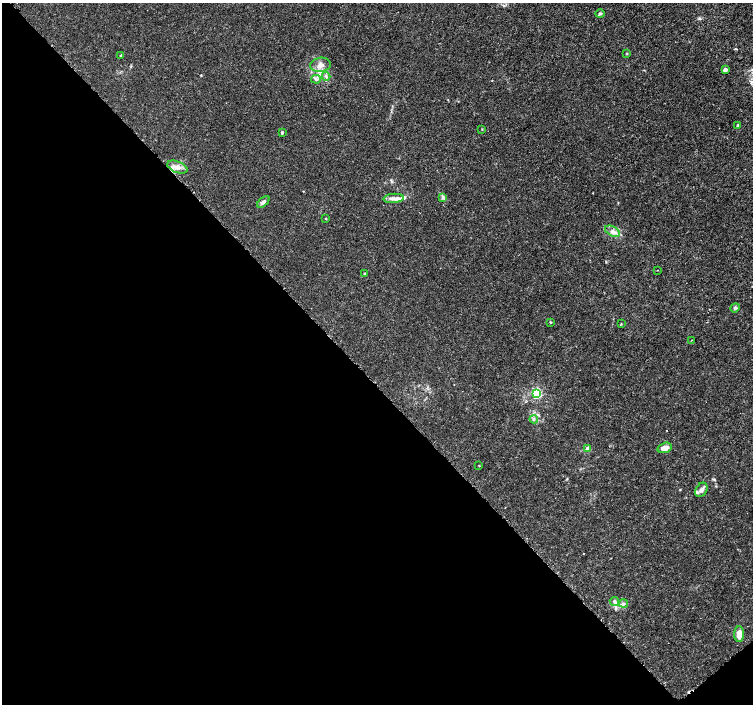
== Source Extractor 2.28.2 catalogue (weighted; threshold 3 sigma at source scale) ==
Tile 14 of 4 x 4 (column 2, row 4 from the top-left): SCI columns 1523-3023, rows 172-1575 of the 6056 x 6026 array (HDU 1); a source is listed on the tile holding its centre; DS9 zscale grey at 2 x 2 block average (1 PNG px = mean of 2 x 2 image px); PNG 755 x 706 px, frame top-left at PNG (2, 3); each listed source drawn as its Kron ellipse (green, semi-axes under 4 px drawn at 4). Shown black and unused: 46% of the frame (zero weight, under 3 of 5 exposures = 2% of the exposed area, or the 3 px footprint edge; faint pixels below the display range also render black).
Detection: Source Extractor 2.28.2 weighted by HDU 2 'WHT'; one run over the whole footprint, this tile lists its part. Background 0.00166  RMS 7.4e-04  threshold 0.00334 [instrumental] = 3 sigma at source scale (4.5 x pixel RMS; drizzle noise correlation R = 1.50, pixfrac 1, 0.0396/0.0396 arcsec/px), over >= 5 px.
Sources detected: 35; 4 inside a brighter listed object's ellipse — not listed separately; the other 31 listed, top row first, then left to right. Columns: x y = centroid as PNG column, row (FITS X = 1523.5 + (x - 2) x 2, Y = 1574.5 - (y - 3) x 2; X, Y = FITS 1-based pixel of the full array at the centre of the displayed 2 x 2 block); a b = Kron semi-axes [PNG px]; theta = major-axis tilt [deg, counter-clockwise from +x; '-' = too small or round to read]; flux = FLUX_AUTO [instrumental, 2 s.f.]
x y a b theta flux
600 14 5 3 - 0.25
627 54 3 3 - 0.15
121 55 3 3 - 0.17
320 65 10 7 10 1.2
725 70 3 3 - 1.1
326 76 4 3 - 0.33
316 79 5 4 - 0.38
738 125 4 3 - 0.19
482 129 3 2 - 0.1
282 132 3 3 - 0.29
177 167 10 5 -21 1.1
394 198 10 4 4 0.88
442 198 4 2 - 0.2
263 202 7 4 39 0.52
326 218 3 2 - 0.11
612 231 8 4 -29 0.79
657 270 2 2 - 0.071
364 274 3 2 - 0.17
735 308 5 4 - 0.33
550 322 3 2 - 0.12
621 324 3 2 - 0.12
691 340 2 2 - 0.11
537 394 3 3 - 16
534 419 4 3 - 0.24
665 448 7 5 17 1.3
588 449 3 3 - 1.5
479 466 2 2 - 0.081
701 490 8 5 59 0.69
614 602 5 4 - 0.34
623 603 5 4 - 0.35
739 634 8 5 89 1.7
Diffuse or blended objects may show on this block-average render without a row.